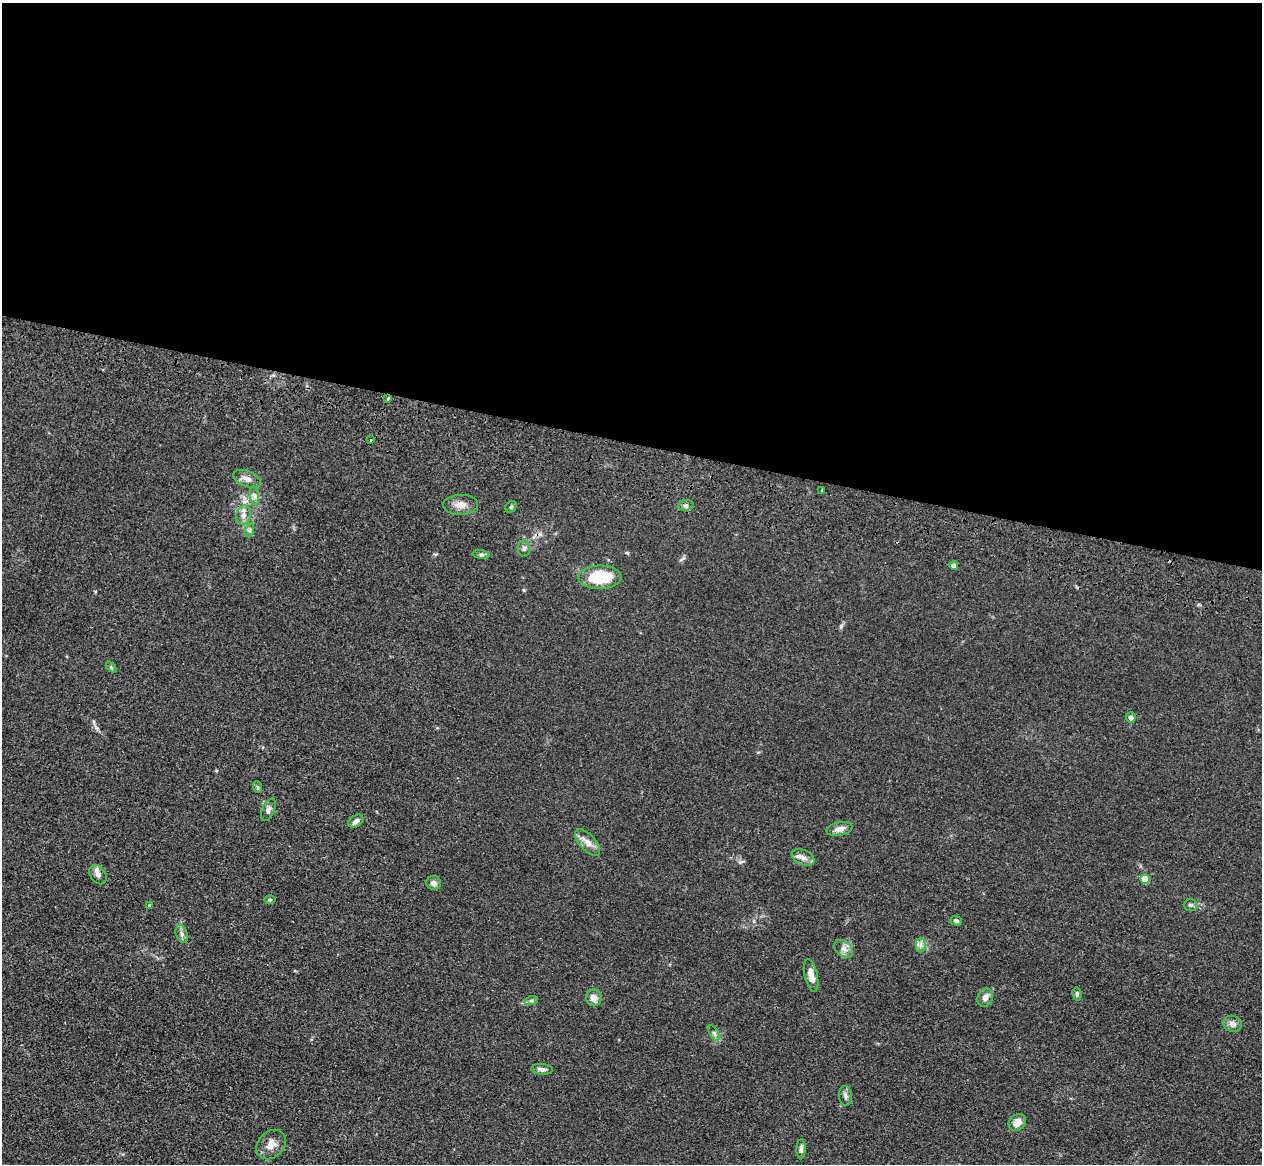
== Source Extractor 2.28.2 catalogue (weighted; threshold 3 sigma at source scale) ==
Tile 3 of 4 x 4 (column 3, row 1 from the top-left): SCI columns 2555-3814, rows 3848-5009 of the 5110 x 5250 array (HDU 1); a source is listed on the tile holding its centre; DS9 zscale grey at full resolution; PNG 1264 x 1166 px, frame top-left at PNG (2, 3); each listed source drawn as its Kron ellipse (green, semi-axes under 4 px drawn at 4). Shown black and unused: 38% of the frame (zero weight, under 3 of 4 exposures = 6% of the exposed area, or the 3 px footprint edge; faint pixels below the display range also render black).
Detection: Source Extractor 2.28.2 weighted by HDU 2 'WHT'; one run over the whole footprint, this tile lists its part. Background 0.0611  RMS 0.0074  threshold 0.0332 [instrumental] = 3 sigma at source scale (4.5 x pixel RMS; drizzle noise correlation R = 1.50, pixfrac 1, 0.05/0.05 arcsec/px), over >= 5 px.
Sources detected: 44; all 44 listed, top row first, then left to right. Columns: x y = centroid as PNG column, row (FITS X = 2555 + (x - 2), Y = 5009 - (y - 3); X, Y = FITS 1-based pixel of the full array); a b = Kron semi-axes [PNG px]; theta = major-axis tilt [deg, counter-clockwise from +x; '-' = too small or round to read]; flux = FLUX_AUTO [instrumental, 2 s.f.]
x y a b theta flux
388 398 3 3 - 2.1
371 440 3 2 - 0.93
247 479 15 7 -21 4.7
822 490 3 2 - 1.1
254 496 9 4 -82 2.3
461 505 17 10 2 6.2
686 505 8 5 6 1.8
511 507 6 5 - 1.2
243 515 10 7 75 3.7
250 530 7 4 72 1.4
524 549 8 6 89 2
481 555 8 4 -8 1.5
954 566 4 4 - 4.3
600 577 21 11 0 38
111 667 6 4 -46 0.99
1131 718 5 5 - 2.5
257 787 6 4 -70 1
268 810 12 6 66 2.5
356 821 8 5 35 2.7
840 829 13 6 12 4.5
588 842 16 7 -48 5.5
803 858 12 7 -23 3.9
98 875 10 7 -56 3.2
1145 879 5 4 - 18
434 883 7 7 - 3.2
270 900 6 4 1 1
149 905 4 3 - 1.2
1191 905 7 5 -1 1.5
956 921 6 4 -17 1.6
182 934 9 5 -70 2.3
921 945 7 5 -90 2.3
844 949 10 7 -42 3.7
811 975 16 6 -78 6.8
1077 994 6 4 -80 1.4
594 998 8 8 - 5.4
985 998 9 7 67 3.5
531 1001 7 4 18 1.4
1233 1024 9 8 - 4
714 1033 9 3 -58 1.4
542 1069 10 5 -5 2.7
845 1096 10 6 -83 2.5
1017 1122 9 7 42 6.3
271 1145 16 13 44 7.5
801 1149 10 4 87 2.5